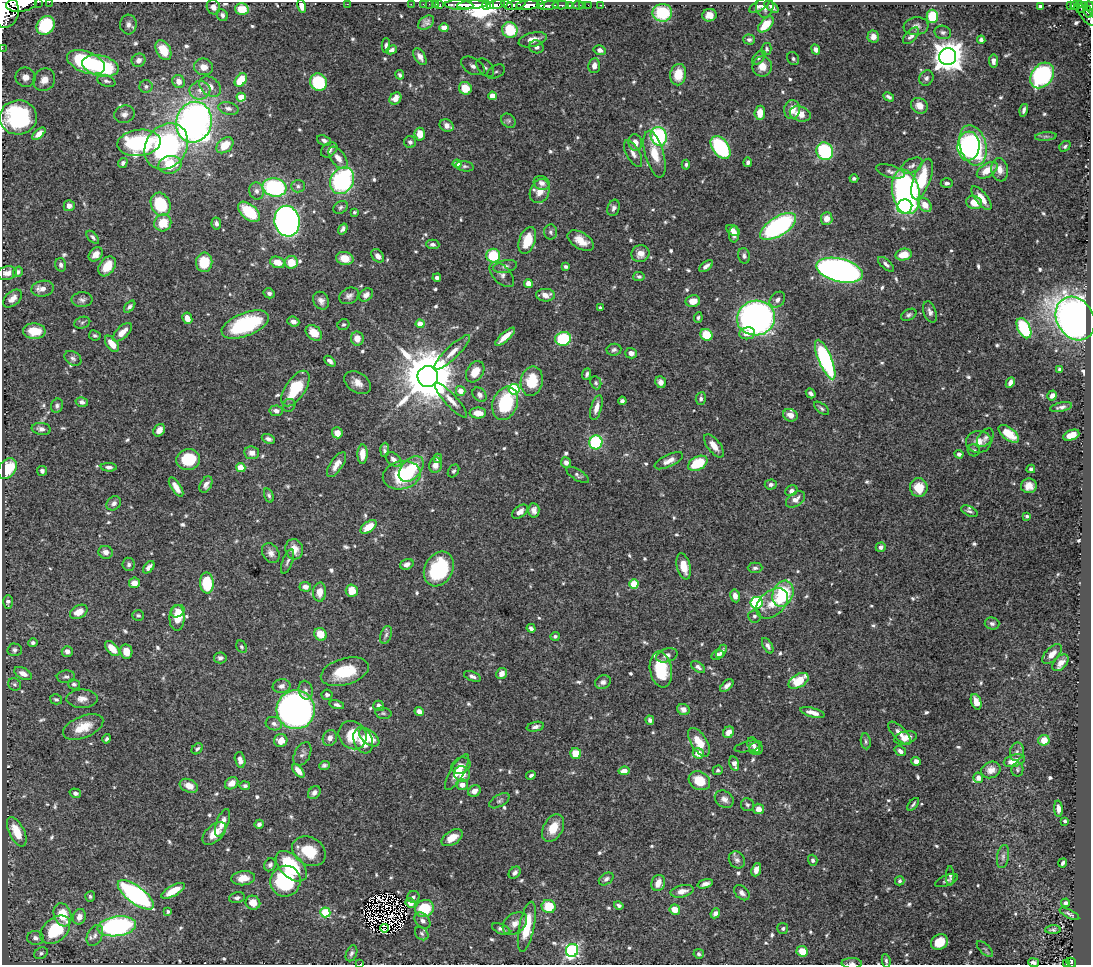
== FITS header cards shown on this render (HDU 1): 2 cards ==
NAXIS1  =                 1089
NAXIS2  =                  963

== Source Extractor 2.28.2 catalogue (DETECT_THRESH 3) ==
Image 1089 x 963 px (HDU 1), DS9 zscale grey, 1 PNG px = 1 image px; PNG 1093 x 967 px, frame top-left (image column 1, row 963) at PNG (2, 2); each listed source drawn as its Kron ellipse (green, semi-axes under 4 px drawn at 4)
Background 1.07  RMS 0.017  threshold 0.0512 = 3 sigma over >= 5 px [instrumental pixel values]
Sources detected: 724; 7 with non-positive FLUX_AUTO (blend fragments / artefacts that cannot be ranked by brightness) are neither listed nor drawn; of the other 717, the 500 brightest by FLUX_AUTO listed and drawn (217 fainter detections omitted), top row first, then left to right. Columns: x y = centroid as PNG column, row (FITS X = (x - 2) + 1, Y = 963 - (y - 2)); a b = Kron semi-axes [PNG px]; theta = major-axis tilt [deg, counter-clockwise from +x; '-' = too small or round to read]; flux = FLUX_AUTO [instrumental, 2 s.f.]
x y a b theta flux
38 2 2 2 - 56
49 2 2 2 - 10
21 4 15 7 8 4700
347 4 2 2 - 18
411 4 2 2 - 17
423 4 2 2 - 17
429 4 2 2 - 21
436 4 3 2 - 34
440 5 3 2 - 41
459 5 14 5 -4 2200
472 5 15 4 4 3900
486 5 4 2 - 270
496 5 9 4 11 1400
507 5 6 3 -29 710
516 5 10 4 15 920
527 5 11 4 4 4800
540 5 4 3 - 610
560 5 8 3 -1 280
569 5 3 2 - 150
578 5 5 3 - 71
583 5 2 2 - 12
588 5 2 2 - 17
600 5 3 2 - 15
1075 5 4 3 - 180
1079 5 3 2 - 95
302 6 7 4 -77 9.9
491 6 4 3 - 530
549 6 10 3 8 1900
759 6 11 5 29 4.7
765 6 11 8 84 6.1
1040 6 3 3 - 2.4
1070 6 4 3 - 140
1089 6 5 3 - 350
213 7 7 6 - 6.2
771 7 8 4 -33 3.9
1082 8 6 3 44 180
242 9 7 6 - 20
6 11 17 13 88 10000
1088 11 6 3 -67 190
662 13 10 9 - 65
222 15 6 5 - 3.5
709 15 7 6 - 9.8
932 16 6 6 - 44
1087 17 12 5 -48 360
426 23 9 6 36 4.4
128 24 10 8 87 5.7
766 24 10 5 47 26
46 25 10 8 52 49
916 26 12 9 7 5.8
444 28 5 4 - 7.7
510 30 8 7 - 33
943 32 8 6 -13 3.8
873 36 6 6 - 7.8
911 36 10 5 48 6.1
533 40 14 7 15 13
749 40 6 5 - 3.2
981 40 4 4 - 3.2
386 45 7 4 88 2.6
536 47 7 6 - 6.8
2 48 2 2 - 13
766 49 6 5 - 2.5
816 49 5 4 - 4.7
163 50 11 7 -61 26
392 50 6 4 27 3.8
600 50 6 5 - 5.1
948 56 8 8 - 1900
420 57 9 5 -60 6.6
759 58 8 5 49 2.8
793 59 7 5 -57 2.5
139 60 7 6 - 6.1
993 61 6 4 -84 4.7
86 62 20 10 -21 110
101 66 18 10 -13 97
473 66 13 8 -30 7.3
594 66 7 6 - 8.1
762 66 10 9 - 12
204 67 9 8 - 11
485 68 11 7 -48 5.3
496 72 10 6 28 4.4
400 75 5 4 - 2.5
678 75 11 8 82 22
1042 75 14 10 53 170
25 77 10 9 - 13
926 78 8 6 58 3.5
44 80 12 10 51 14
241 80 7 5 54 29
106 81 9 5 -19 3.4
179 81 7 6 - 9.3
318 82 9 8 - 73
146 86 6 6 - 3.3
210 86 12 9 -39 8.9
465 88 6 6 - 27
200 90 10 9 - 9.5
492 96 4 4 - 17
241 97 4 4 - 30
889 97 6 4 -28 3.2
395 98 6 5 - 11
919 106 9 7 -35 9.6
228 108 10 6 -14 5.1
792 110 9 8 - 13
1024 110 6 3 76 3.4
760 113 7 5 84 16
124 114 10 8 19 6.1
800 114 11 7 -18 13
18 117 18 17 - 140
508 121 8 6 -44 2.4
194 122 20 17 75 690
447 126 7 6 - 6.4
39 134 8 4 41 9.3
420 134 6 5 - 16
659 136 9 8 - 120
1046 136 11 4 5 2.7
324 140 7 5 -25 4
410 142 6 6 - 3.5
139 143 22 13 6 160
635 143 8 6 -79 10
225 145 9 6 41 22
973 145 21 13 -73 150
166 146 24 20 53 200
969 146 14 11 85 120
1065 146 6 4 39 2.4
720 147 13 8 -54 120
329 150 9 6 37 5.1
825 151 9 8 - 100
633 153 15 6 -60 6.1
655 154 24 9 -75 23
338 158 13 7 -53 11
748 162 4 4 - 2.9
123 163 5 4 - 3.2
457 164 4 4 - 13
170 165 11 9 12 34
686 165 5 4 - 2.3
465 166 9 5 -10 2.8
912 166 11 6 27 5.3
987 170 11 6 34 19
1000 170 12 8 -80 10
890 171 15 6 -15 4.6
854 179 4 3 - 2.7
922 179 21 8 70 57
342 181 14 11 58 180
542 183 8 7 - 5.5
947 183 6 4 0 3.3
298 186 7 6 - 3.1
274 187 12 9 -10 120
257 191 8 7 - 5.2
540 191 12 9 67 14
906 192 22 13 -78 350
982 198 14 6 -52 15
974 203 8 6 -14 16
161 204 12 9 -67 60
925 205 8 6 -46 14
69 206 5 5 - 6.6
905 206 7 7 - 92
341 207 8 5 35 2.8
614 208 8 6 71 4
249 212 13 7 -41 51
354 212 3 3 - 2.4
827 219 6 6 - 12
287 221 15 12 -81 510
163 223 9 8 - 26
216 223 6 5 - 4.3
778 226 20 9 32 220
343 229 6 4 56 3.5
733 230 7 4 -31 6
550 232 7 6 - 3.3
734 234 8 5 87 7.3
93 237 8 4 -47 3
527 240 14 8 71 27
581 241 14 8 -31 15
433 244 7 5 -2 3.3
96 254 8 6 45 9.1
640 254 9 8 - 10
904 255 8 6 11 20
378 256 7 5 -49 6.4
493 256 7 7 - 45
744 256 8 5 -75 3.2
345 258 8 6 -12 16
204 262 9 8 - 32
278 262 7 5 -18 15
291 262 6 6 - 22
886 264 10 4 -41 4
61 265 7 5 -74 3.6
107 266 11 7 57 22
505 266 12 6 12 4.8
706 266 8 4 36 5.1
566 267 4 3 - 2.6
840 270 24 11 -14 590
18 272 5 4 - 2.5
7 273 10 6 9 7.5
502 275 15 8 -46 6.3
639 276 6 4 -12 2.6
437 278 4 4 - 3.7
528 283 4 4 - 7.4
43 289 11 8 10 9.2
269 293 5 5 - 3.8
366 295 8 6 44 6
546 295 9 6 -3 8.4
349 296 10 7 29 5.1
12 299 11 6 41 7
82 300 10 7 1 4.4
777 300 9 6 47 5
321 301 9 7 -58 6.7
693 301 7 6 - 14
130 307 7 4 48 3.4
600 308 4 3 - 2.4
930 312 11 6 -70 4.7
909 315 8 5 26 2.9
187 318 6 5 - 11
698 318 5 4 - 2.4
756 318 19 17 9 520
1075 318 23 18 -58 920
293 322 6 5 - 5.6
82 323 8 5 17 2.5
420 324 4 4 - 16
245 325 25 11 22 110
343 325 6 5 - 2.4
1024 328 11 6 -64 89
34 331 11 8 -2 24
122 332 12 6 44 12
314 333 9 6 -40 21
747 333 8 6 6 11
95 335 6 5 - 2.3
706 335 6 5 - 35
505 337 12 4 41 17
357 338 7 6 - 12
563 339 8 7 - 79
112 344 9 5 -53 16
614 350 7 6 - 2.8
452 352 24 6 44 12
631 353 6 5 - 6
73 358 9 6 -34 3.7
825 359 21 6 -67 180
330 361 6 4 -42 4.3
1060 369 4 3 - 3
475 372 11 8 58 18
587 374 6 3 69 2.5
428 376 10 10 - 8500
532 381 15 11 79 36
661 382 6 5 - 6.1
1010 382 6 4 64 4.7
358 383 14 10 -32 11
596 383 6 5 - 2.3
295 389 20 10 56 55
514 389 5 5 - 100
461 391 5 4 - 13
811 393 5 3 - 3.3
480 395 8 6 -49 4.2
1052 396 5 4 - 5.5
701 399 6 5 - 3
451 400 22 6 -47 9.9
622 401 4 4 - 3.4
82 402 6 5 - 4.5
505 403 17 12 71 75
289 405 7 6 - 2.6
57 406 7 6 - 3.3
1061 407 11 4 12 4.5
596 408 13 5 74 10
821 408 9 4 -39 2.5
276 411 6 5 - 5.6
478 413 8 5 0 14
790 415 7 6 - 9.1
41 429 10 6 -7 5.2
159 430 7 5 53 7.7
337 433 5 5 - 10
1009 434 12 6 -38 28
1071 435 8 5 21 19
985 438 10 6 52 4
268 439 7 4 -21 3.8
596 442 7 6 - 110
979 442 12 11 - 11
714 446 14 6 -52 11
385 450 7 3 86 3
974 450 6 6 - 3.4
252 453 7 6 - 7.7
362 454 9 5 89 15
959 454 4 4 - 3.5
438 458 5 4 - 3.7
188 459 12 10 8 42
394 459 9 6 -40 5.6
669 461 15 6 25 8.8
566 463 5 5 - 4.9
698 463 10 6 29 51
336 465 14 6 55 9
435 465 8 6 79 8.2
109 467 8 4 -3 3.7
241 468 4 4 - 31
7 469 11 8 55 44
411 469 15 9 48 37
1031 469 4 4 - 3.2
42 471 5 5 - 3.7
454 471 7 5 57 2.4
402 475 19 14 12 72
577 475 13 5 -32 3.7
771 484 6 5 - 3.7
206 485 9 5 59 5.4
1029 486 8 7 - 10
176 487 11 5 -58 9
919 488 9 9 - 24
791 491 6 5 - 4
269 495 7 4 -71 2.7
795 499 10 7 34 8.1
114 503 8 6 40 4.8
534 510 7 5 -86 5.6
969 511 9 4 -26 2.6
520 512 9 5 37 8.2
1027 516 4 3 - 2.3
369 527 9 5 36 20
881 547 5 4 - 4.3
294 549 10 9 - 13
106 552 7 6 - 6.8
271 553 10 8 -58 6.5
287 561 13 5 69 3.5
129 564 7 6 - 3
407 564 7 5 19 6.2
684 566 13 6 -77 16
149 567 7 4 50 6.7
755 568 7 5 0 3.2
439 569 18 14 61 90
134 583 5 5 - 10
207 583 10 7 -88 58
634 584 4 4 - 44
305 587 6 5 - 6.7
352 591 6 6 - 21
320 592 9 6 87 13
783 594 13 10 68 79
735 596 6 4 -79 7.2
8 602 7 5 -90 3.5
756 603 6 5 - 130
772 603 18 12 41 18
178 611 7 5 36 7.5
79 612 9 6 29 14
138 615 6 5 - 2.3
754 616 6 6 - 2.9
177 618 13 7 89 22
992 623 7 6 - 3.2
531 628 5 4 - 4.2
320 634 7 6 - 20
386 635 9 5 69 3.5
555 636 5 4 - 2.5
33 643 5 4 - 2.9
768 646 8 4 -61 4.3
242 647 6 5 - 2.3
112 648 9 5 -47 19
15 650 7 6 - 3
67 651 5 5 - 5.9
721 651 7 4 59 3.5
126 652 7 6 - 12
1052 654 12 6 45 7.9
667 655 11 6 17 6.1
718 655 6 4 24 4.4
220 658 6 5 - 4.7
1060 663 10 6 46 9
698 667 8 4 -36 4.6
661 669 18 11 -80 47
345 672 24 13 16 42
23 674 9 5 -26 8.5
501 674 6 5 - 7.9
472 676 9 4 -22 3.5
66 677 9 6 2 3.4
799 681 11 6 30 36
603 682 8 6 24 4.1
14 684 7 6 - 2.5
74 684 6 5 - 2.6
282 686 9 7 10 5.8
727 686 8 4 41 5
306 690 9 7 -77 4.4
327 695 5 5 - 2.8
56 699 6 5 - 2.4
82 699 15 9 0 9
976 702 8 5 -69 9.9
337 705 7 4 -15 3.6
379 706 5 5 - 5.7
296 710 19 19 - 700
683 710 6 5 - 6.4
419 711 5 4 - 6.7
383 713 8 5 -10 2.5
813 713 13 4 -15 8.4
650 720 5 4 - 3.3
274 724 8 6 -18 4.7
83 727 21 11 22 24
535 727 9 4 11 4.1
728 732 6 5 - 9.7
900 733 15 6 -46 8.7
353 735 15 13 -49 35
369 737 12 6 -39 20
330 738 8 6 60 7.9
906 738 11 6 14 12
107 739 5 3 - 2.4
363 740 13 9 -70 19
1044 740 5 5 - 18
281 741 7 6 - 12
866 741 8 5 -81 2.4
699 742 16 8 -58 23
754 745 8 5 -60 4.9
748 746 14 5 12 2.5
197 749 6 4 41 2.8
756 749 7 6 - 4.9
900 751 6 4 -36 4.6
1017 752 9 6 76 4
698 753 5 5 - 16
302 754 12 7 63 4.6
576 754 5 5 - 22
240 760 8 5 -76 6.3
916 761 5 4 - 6
1014 761 11 6 16 16
734 764 7 4 -75 6.2
324 765 5 4 - 2.6
461 766 10 7 24 8.4
718 770 5 4 - 2.3
991 770 10 8 21 8.3
1017 770 7 6 - 2.4
298 771 8 4 -51 9.6
624 771 5 4 - 11
457 772 20 7 59 14
462 774 8 7 - 16
531 775 5 3 - 2.8
978 778 5 4 - 5.2
699 781 11 9 -28 26
232 783 7 5 34 9.3
462 785 5 5 - 9
189 786 9 6 -23 11
245 786 5 4 - 3.3
474 791 6 5 - 8
75 793 6 4 -18 3.9
314 793 7 5 49 4.4
724 799 10 8 -36 6.2
499 801 11 6 31 3.1
913 804 7 3 48 2.4
747 805 6 6 - 2.8
759 809 5 5 - 8.9
1058 809 8 4 -86 5.7
1065 821 3 3 - 2.7
222 823 14 6 69 9.9
259 824 5 4 - 3.7
553 828 15 9 61 23
17 832 16 7 -64 27
214 833 14 8 42 16
452 838 11 7 32 16
309 851 18 13 -30 33
1003 857 12 6 81 4.6
737 860 9 7 -52 4.4
813 860 5 4 - 3
1063 863 4 3 - 2.8
270 865 7 5 63 3.1
291 866 19 11 -44 68
756 870 7 4 69 7.7
515 873 7 5 45 4.5
950 876 10 4 90 2.6
243 878 12 7 5 12
606 879 8 5 34 3.3
286 881 15 15 - 110
900 881 5 4 - 2.3
946 881 12 5 22 3.6
658 883 8 6 73 11
705 884 8 4 15 5.1
173 891 13 5 30 23
682 891 12 6 13 9.1
742 893 9 6 -42 4.9
136 895 21 8 -37 220
90 896 5 5 - 2.5
413 897 6 6 - 3.3
237 898 8 5 12 3.4
253 903 7 7 - 12
411 903 5 4 - 5.2
1065 903 4 4 - 3.4
619 905 5 4 - 2.9
549 907 7 6 - 31
425 908 9 8 - 49
675 910 5 5 - 16
168 911 3 3 - 2.8
325 912 5 5 - 68
715 913 5 4 - 4.2
1069 914 11 3 -27 2.9
62 915 12 8 -70 34
79 917 8 6 69 8.3
423 921 9 6 -47 5
515 923 14 9 39 9.7
117 926 19 9 8 240
527 927 25 7 78 33
384 928 4 2 - 2.4
783 928 5 5 - 2.8
501 929 10 5 -23 4.4
55 930 17 11 41 64
1053 930 8 4 2 2.5
422 933 7 5 -45 2.7
95 935 11 7 64 5.7
35 938 8 7 - 5.5
939 942 9 7 32 22
985 949 10 4 -45 2.8
572 950 7 6 - 190
802 951 6 5 - 20
41 953 7 5 29 2.6
351 953 8 5 67 3.5
699 954 5 4 - 2.5
886 961 7 4 -82 2.4
1033 962 5 4 - 4.2
852 963 10 5 -1 3.3
1071 963 5 4 - 100
360 964 2 2 - 24
1067 964 4 3 - 32
At the frame edge (FLAGS 8, measured only in part): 14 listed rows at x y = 38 2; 49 2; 21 4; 302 6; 1089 6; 6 11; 1087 17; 2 48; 18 117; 1033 962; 852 963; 1071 963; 360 964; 1067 964
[217 fainter detections neither listed nor drawn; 7 non-positive-flux detections neither listed nor drawn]